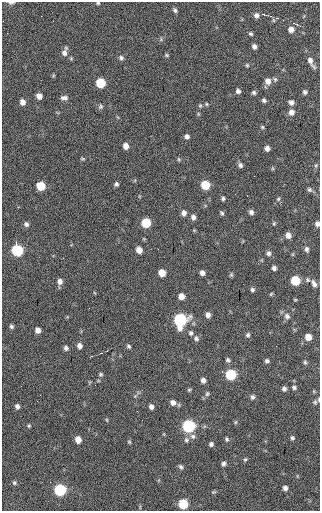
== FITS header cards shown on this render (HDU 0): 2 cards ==
NAXIS1  =                  318 / Axis length
NAXIS2  =                  509 / Axis length

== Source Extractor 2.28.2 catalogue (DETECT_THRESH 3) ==
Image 318 x 509 px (HDU 0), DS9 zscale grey, 1 PNG px = 1 image px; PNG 322 x 513 px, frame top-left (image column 1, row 509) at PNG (2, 2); no overlay
Background 40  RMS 7.3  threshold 22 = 3 sigma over >= 5 px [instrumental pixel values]
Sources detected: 117; all 117 listed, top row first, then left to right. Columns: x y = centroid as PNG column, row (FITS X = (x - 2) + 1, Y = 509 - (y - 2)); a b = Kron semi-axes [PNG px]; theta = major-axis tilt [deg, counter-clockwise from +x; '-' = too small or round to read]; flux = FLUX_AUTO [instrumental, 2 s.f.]
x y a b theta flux
11 3 8 3 0 1100
98 3 5 4 - 580
175 10 6 4 -61 1000
256 15 7 7 - 2000
41 16 3 2 - 540
270 16 4 4 - 690
277 18 3 2 - 1100
3 21 2 2 - 290
291 29 6 6 - 2500
251 34 5 4 - 800
254 46 6 5 - 1600
65 52 11 6 72 2200
167 55 5 4 - 600
121 58 6 6 - 1100
311 61 15 5 -62 2700
247 65 6 4 -88 630
275 79 6 5 - 780
268 81 7 7 - 2800
101 83 6 6 - 20000
238 91 5 5 - 1300
254 92 5 5 - 990
305 92 5 5 - 1100
39 96 5 5 - 2800
64 98 9 5 -1 1700
264 100 5 4 - 1000
22 102 6 5 - 2500
291 102 6 5 - 1600
206 104 5 3 - 500
200 105 5 5 - 690
100 107 7 6 - 980
291 112 7 6 - 2600
262 127 5 4 - 630
187 136 5 5 - 1400
126 146 6 5 - 3100
267 148 5 4 - 2000
83 158 6 3 0 560
179 159 6 4 -88 600
240 165 6 5 - 1300
316 165 6 4 45 680
116 184 4 4 - 990
205 185 6 6 - 16000
41 186 6 6 - 14000
309 189 7 6 - 1100
223 198 4 3 - 870
278 199 5 5 - 700
251 212 6 6 - 1400
184 213 6 5 - 2000
222 213 6 5 - 800
193 217 6 6 - 1600
146 223 6 6 - 18000
274 223 5 4 - 610
26 224 6 5 - 1200
317 224 6 5 - 1600
288 235 6 5 - 2700
307 249 7 5 -80 1400
17 250 7 6 - 42000
139 250 6 5 - 3600
268 253 6 6 - 1400
274 268 5 4 - 1400
162 273 6 5 - 6500
202 273 5 4 - 1900
231 275 6 5 - 700
295 280 6 6 - 20000
307 280 7 5 -42 1000
60 281 7 6 - 2000
314 283 10 6 -62 1900
252 290 5 5 - 1000
271 294 5 3 - 510
181 296 5 5 - 3300
295 300 5 3 - 440
208 315 6 5 - 2000
287 316 9 7 -56 2000
180 320 8 7 - 70000
11 326 5 5 - 990
38 330 5 5 - 2500
191 333 7 6 - 1100
248 335 6 5 - 1100
308 337 6 6 - 5000
196 338 7 6 - 1400
79 346 6 5 - 2000
129 346 6 4 -40 870
66 348 5 5 - 1400
228 360 6 5 - 1000
267 361 5 5 - 1100
305 362 6 5 - 830
101 374 5 5 - 730
231 375 6 6 - 31000
203 380 6 5 - 1800
294 387 5 5 - 980
284 389 5 5 - 1300
189 390 5 5 - 650
314 391 5 3 - 460
207 394 7 5 73 870
252 397 6 5 - 1200
173 402 7 6 - 2400
315 402 7 7 - 1100
17 406 5 4 - 1500
151 407 6 5 - 1700
107 420 5 3 - 450
235 422 6 4 88 600
29 426 5 4 - 590
189 426 7 6 - 65000
193 436 8 7 - 1600
292 438 5 5 - 870
78 439 6 5 - 4300
227 439 5 4 - 810
186 440 7 6 - 1300
129 442 5 4 - 540
211 444 5 5 - 1100
245 459 6 4 42 680
223 463 6 5 - 1200
181 467 7 5 -44 1000
14 483 5 5 - 790
285 488 5 4 - 1600
60 490 6 6 - 42000
213 492 6 4 10 600
183 504 6 6 - 19000
At the frame edge (FLAGS 8, measured only in part): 5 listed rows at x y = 11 3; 98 3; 3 21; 317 224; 315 402